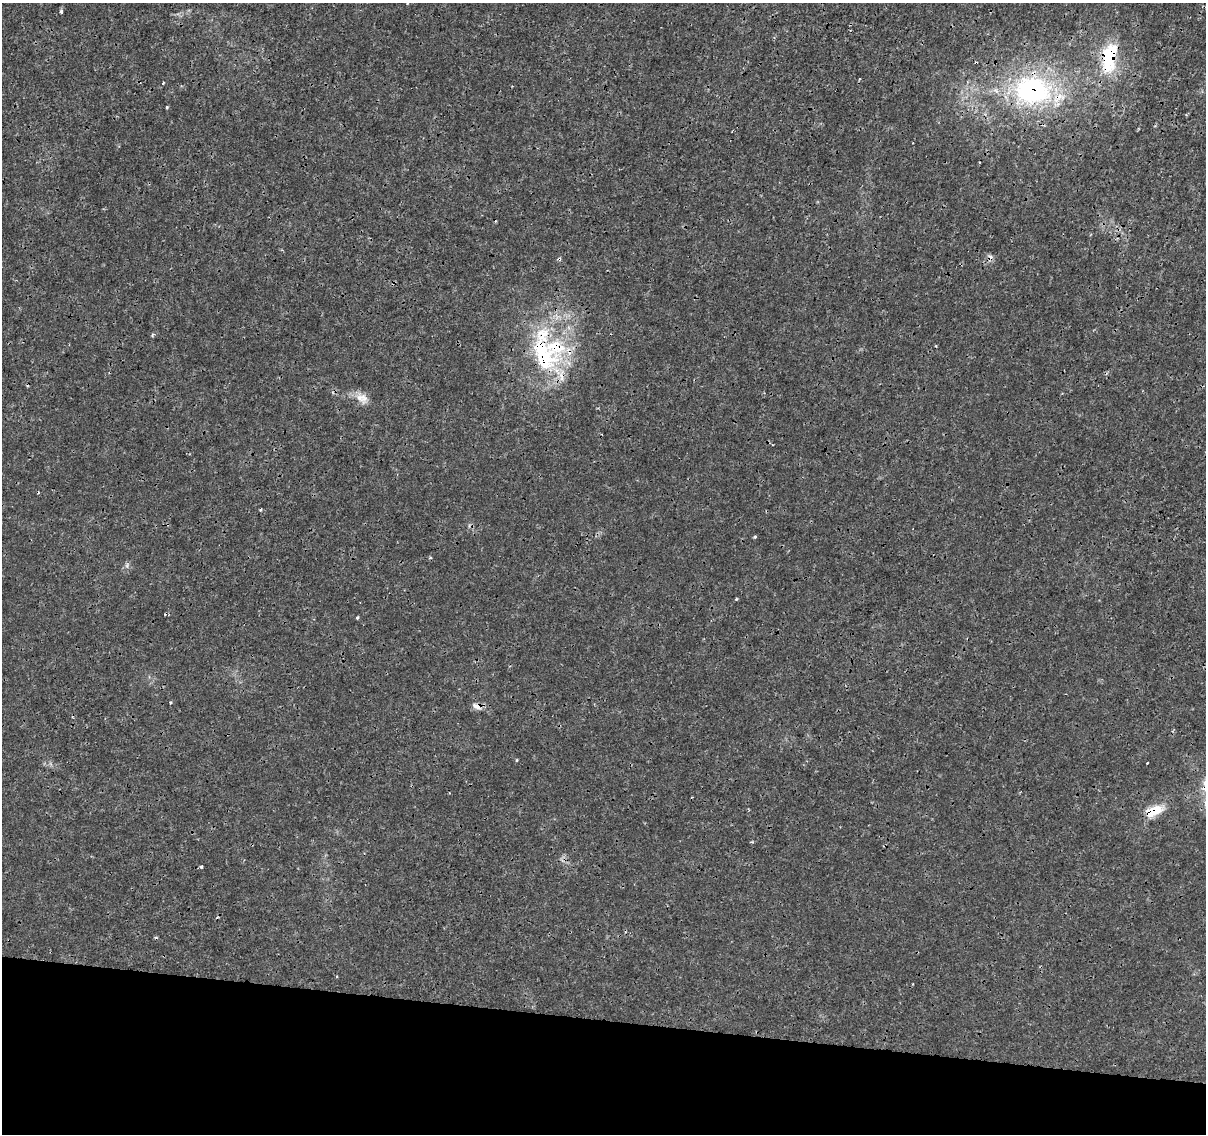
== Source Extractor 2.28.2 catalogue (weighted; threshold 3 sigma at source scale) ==
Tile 15 of 4 x 4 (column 3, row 4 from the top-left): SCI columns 2424-3627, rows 287-1418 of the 4832 x 5042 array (HDU 1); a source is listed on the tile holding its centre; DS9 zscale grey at full resolution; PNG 1208 x 1136 px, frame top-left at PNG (2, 3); no overlay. Shown black and unused: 10% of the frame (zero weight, under 3 of 4 exposures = <1% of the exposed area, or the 3 px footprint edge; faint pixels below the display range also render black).
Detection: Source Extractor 2.28.2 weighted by HDU 2 'WHT'; one run over the whole footprint, this tile lists its part. Background 0.00203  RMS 7.8e-04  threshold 0.00352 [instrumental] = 3 sigma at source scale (4.5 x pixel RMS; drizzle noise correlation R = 1.50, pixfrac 1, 0.0396/0.0396 arcsec/px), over >= 5 px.
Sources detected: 29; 6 cosmic-ray / hot-pixel residue — not listed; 4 inside a brighter listed object's ellipse — not listed separately; the other 19 listed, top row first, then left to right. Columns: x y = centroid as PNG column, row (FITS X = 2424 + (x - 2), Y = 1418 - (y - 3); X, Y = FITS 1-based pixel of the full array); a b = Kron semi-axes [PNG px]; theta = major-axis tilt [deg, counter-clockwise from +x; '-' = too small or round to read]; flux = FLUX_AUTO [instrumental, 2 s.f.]
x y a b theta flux
61 12 4 3 - 0.16
1109 57 30 13 79 5.7
859 79 3 2 - 0.076
163 83 4 3 - 0.078
1032 90 50 38 -4 13
167 107 3 3 - 0.2
559 259 6 3 18 0.11
556 347 43 37 -72 8.3
362 398 18 13 -33 0.86
261 510 3 3 - 0.097
755 537 4 3 - 0.11
736 599 3 3 - 0.095
357 618 3 3 - 0.13
170 702 3 3 - 0.12
477 706 12 8 -17 0.53
517 760 4 3 - 0.075
1153 811 25 11 24 1.7
752 842 5 3 - 0.083
201 867 4 3 - 0.21
Overlapping masked pixels (flux is a lower limit): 6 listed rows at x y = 1109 57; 1032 90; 559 259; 556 347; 477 706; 1153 811